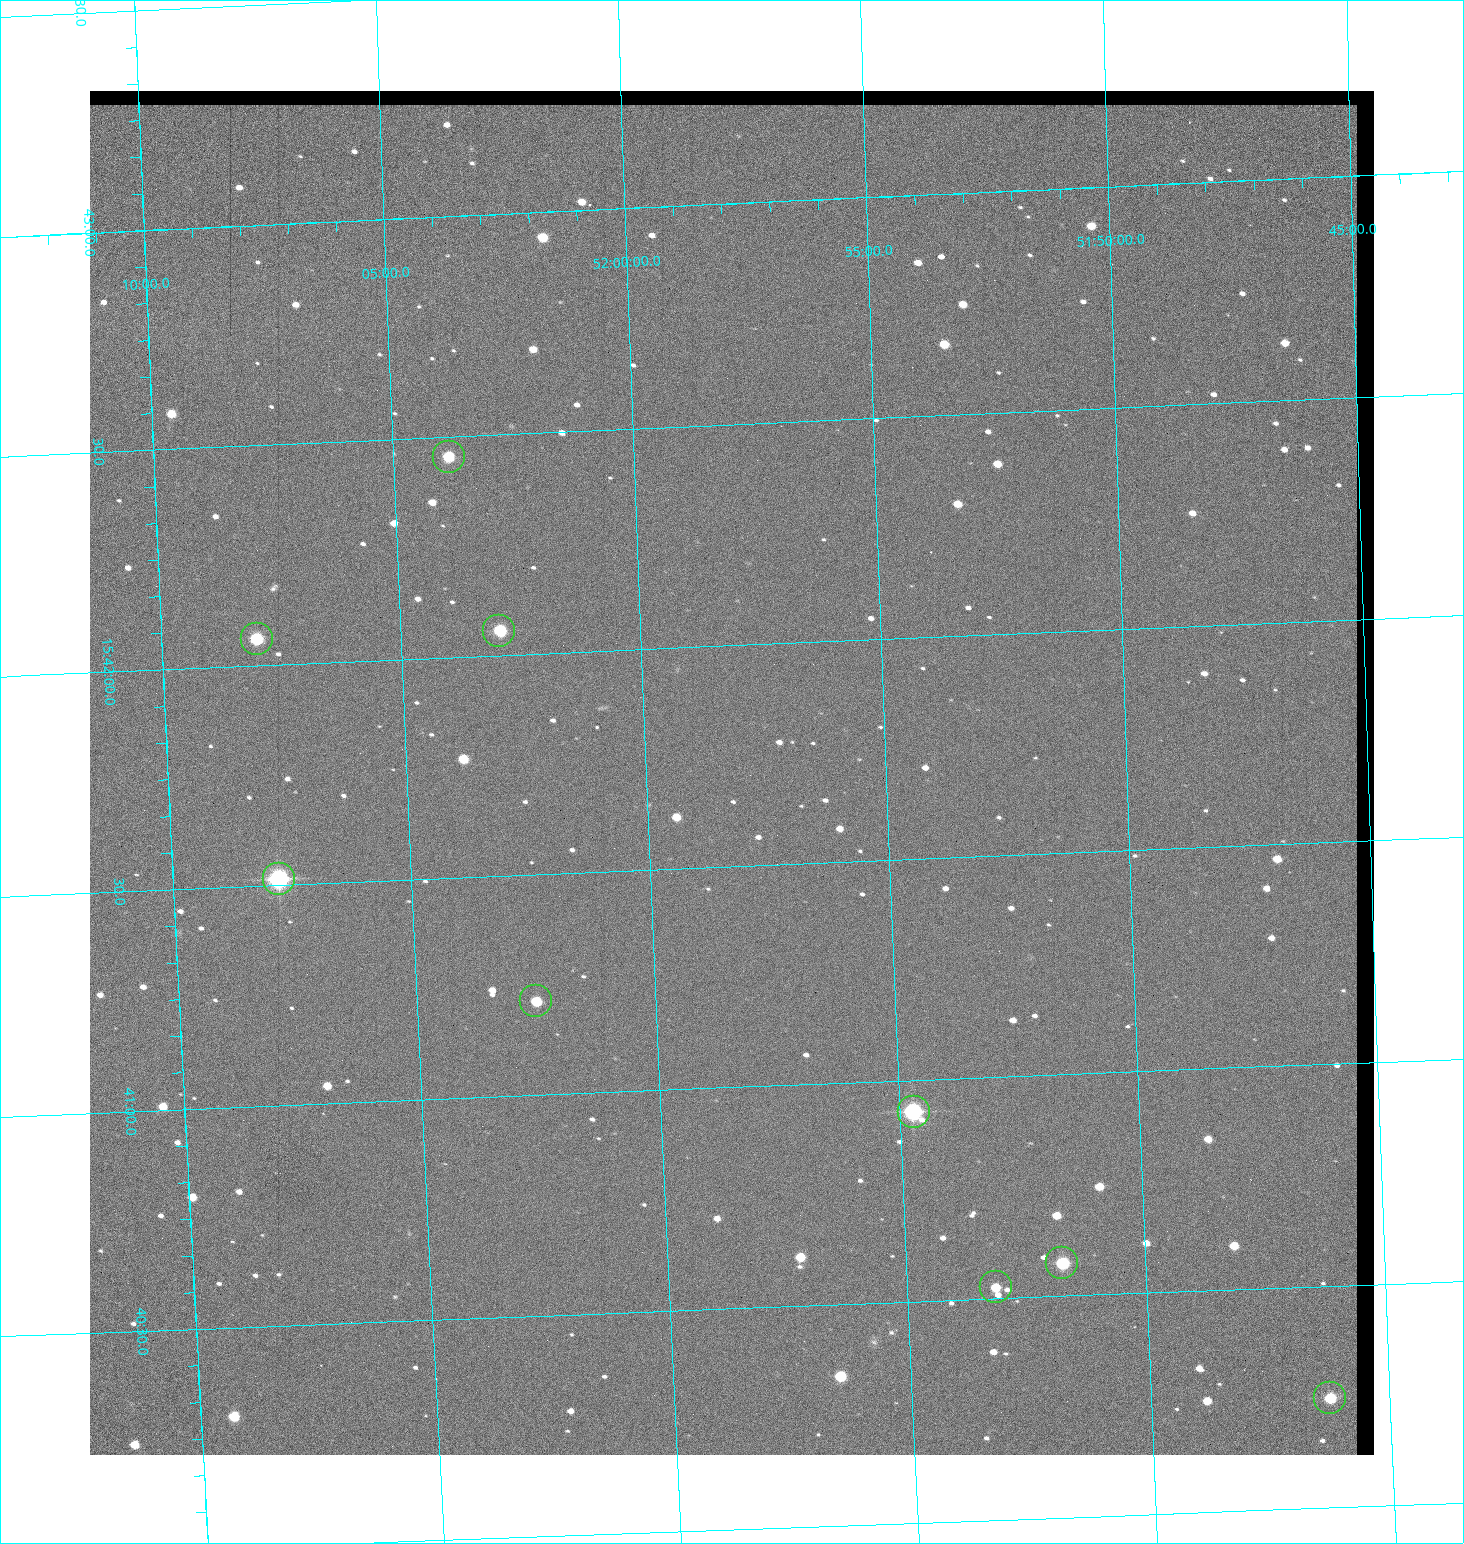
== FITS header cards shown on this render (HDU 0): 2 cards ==
NAXIS1  =                 1284 / length of data axis 1
NAXIS2  =                 1364 / length of data axis 2

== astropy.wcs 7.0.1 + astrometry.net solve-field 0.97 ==
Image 1284 x 1364 px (HDU 0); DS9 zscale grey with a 90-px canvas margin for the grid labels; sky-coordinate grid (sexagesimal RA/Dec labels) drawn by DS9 from the SOLVED WCS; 9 Tycho-2 reference stars matched to detected sources circled (green)
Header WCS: RA---TAN/DEC--TAN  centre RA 15:41:43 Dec +51:58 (235.43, +51.97 deg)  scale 1.26 arcsec/px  FOV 26.9' x 28.5'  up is +92 deg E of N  parity flipped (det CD > 0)
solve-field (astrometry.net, Tycho-2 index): VERIFIED the header's WCS against the Tycho-2 star catalogue (9 matches, 0 conflicts) and refined it, rather than solving blind
Solved WCS: RA---TAN-SIP/DEC--TAN-SIP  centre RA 15:41:43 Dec +51:58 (235.43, +51.97 deg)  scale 1.25 arcsec/px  FOV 26.8' x 28.5'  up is +92 deg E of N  parity flipped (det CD > 0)
The solver's refit moves the header's centre by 0.5 arcsec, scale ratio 0.9969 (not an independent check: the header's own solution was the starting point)
Tycho-2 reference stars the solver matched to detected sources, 9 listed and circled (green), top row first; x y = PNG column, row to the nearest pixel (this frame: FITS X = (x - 90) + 1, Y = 1364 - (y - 91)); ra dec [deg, ICRS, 3 dp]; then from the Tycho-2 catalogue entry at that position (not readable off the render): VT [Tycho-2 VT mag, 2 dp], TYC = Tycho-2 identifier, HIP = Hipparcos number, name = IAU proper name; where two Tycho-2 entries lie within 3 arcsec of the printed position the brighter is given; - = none
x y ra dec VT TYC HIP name
449 457 235.614 +52.064 11.61 3489-1132-1 - -
499 631 235.514 +52.049 11.19 3489-1407-1 - -
257 639 235.515 +52.133 11.12 3489-1380-1 - -
279 879 235.378 +52.130 9.31 3489-1322-1 76850 -
536 1001 235.303 +52.042 11.52 3489-958-1 - -
914 1112 235.232 +51.912 9.59 3489-824-1 - -
1062 1263 235.143 +51.862 10.97 3489-1016-1 - -
996 1287 235.131 +51.886 12.29 3489-908-1 - -
1330 1398 235.062 +51.771 11.53 3489-1453-1 - -